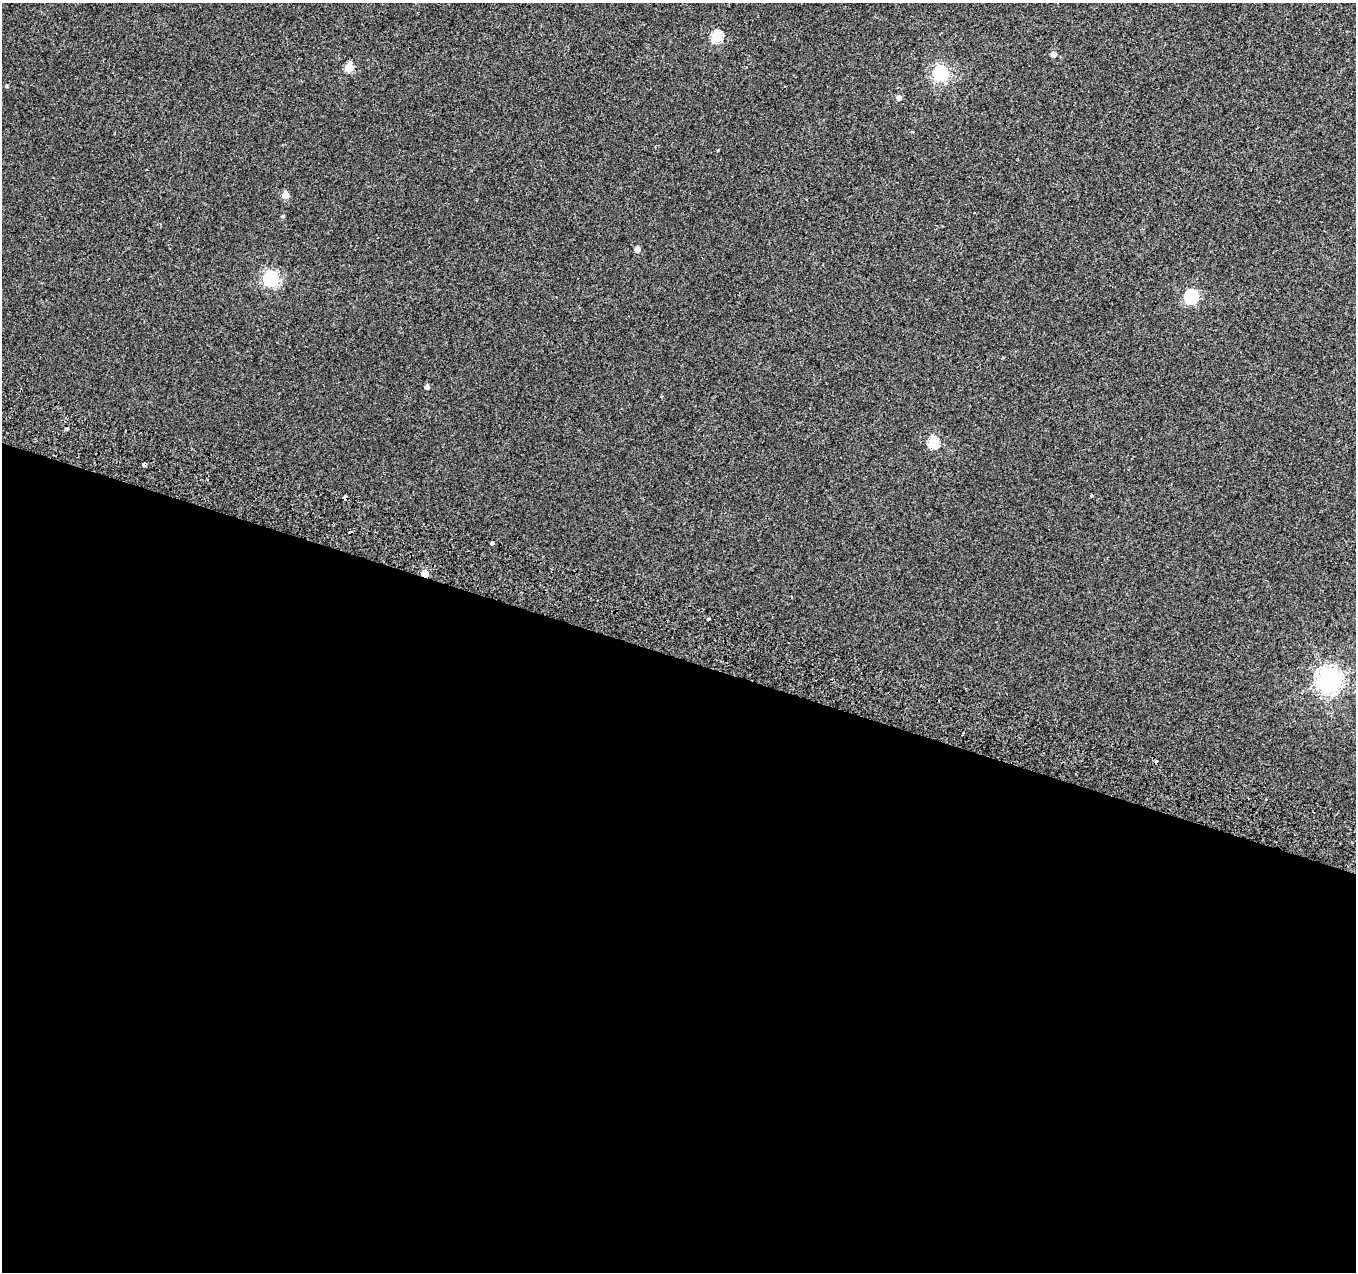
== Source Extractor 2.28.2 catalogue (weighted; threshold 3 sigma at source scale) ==
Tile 14 of 4 x 4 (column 2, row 4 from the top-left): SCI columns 1376-2729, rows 272-1541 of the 5469 x 5685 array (HDU 1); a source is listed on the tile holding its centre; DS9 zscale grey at full resolution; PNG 1358 x 1274 px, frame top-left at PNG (2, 3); no overlay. Shown black and unused: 48% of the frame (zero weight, under 2 of 3 exposures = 3% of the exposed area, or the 3 px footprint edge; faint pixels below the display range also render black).
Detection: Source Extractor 2.28.2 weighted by HDU 2 'WHT'; one run over the whole footprint, this tile lists its part. Background 0.00285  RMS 0.0046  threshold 0.0208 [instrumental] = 3 sigma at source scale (4.5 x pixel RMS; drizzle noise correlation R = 1.50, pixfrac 1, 0.0396/0.0396 arcsec/px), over >= 5 px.
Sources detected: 24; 4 cosmic-ray / hot-pixel residue — not listed; the other 20 listed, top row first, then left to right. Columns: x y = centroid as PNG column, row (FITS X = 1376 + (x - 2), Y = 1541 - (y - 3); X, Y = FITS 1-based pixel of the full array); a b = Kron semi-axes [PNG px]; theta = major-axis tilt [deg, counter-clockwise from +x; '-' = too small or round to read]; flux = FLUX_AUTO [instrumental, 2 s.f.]
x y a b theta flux
717 36 6 5 - 32
1053 54 5 4 - 2.5
349 67 5 5 - 14
940 73 6 6 - 100
6 86 4 3 - 0.47
899 98 5 5 - 1.9
718 149 3 3 - 0.99
285 195 5 5 - 6.7
282 216 5 4 - 0.52
637 249 5 4 - 2.4
270 278 7 6 - 91
1191 297 6 6 - 68
427 387 4 4 - 1.7
933 443 6 5 - 29
144 464 4 4 - 2
345 497 4 4 - 3.4
492 543 3 3 - 2.9
425 573 5 4 - 8.4
708 619 3 3 - 0.93
1329 680 9 8 - 400
Overlapping masked pixels (flux is a lower limit): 2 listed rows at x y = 345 497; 425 573